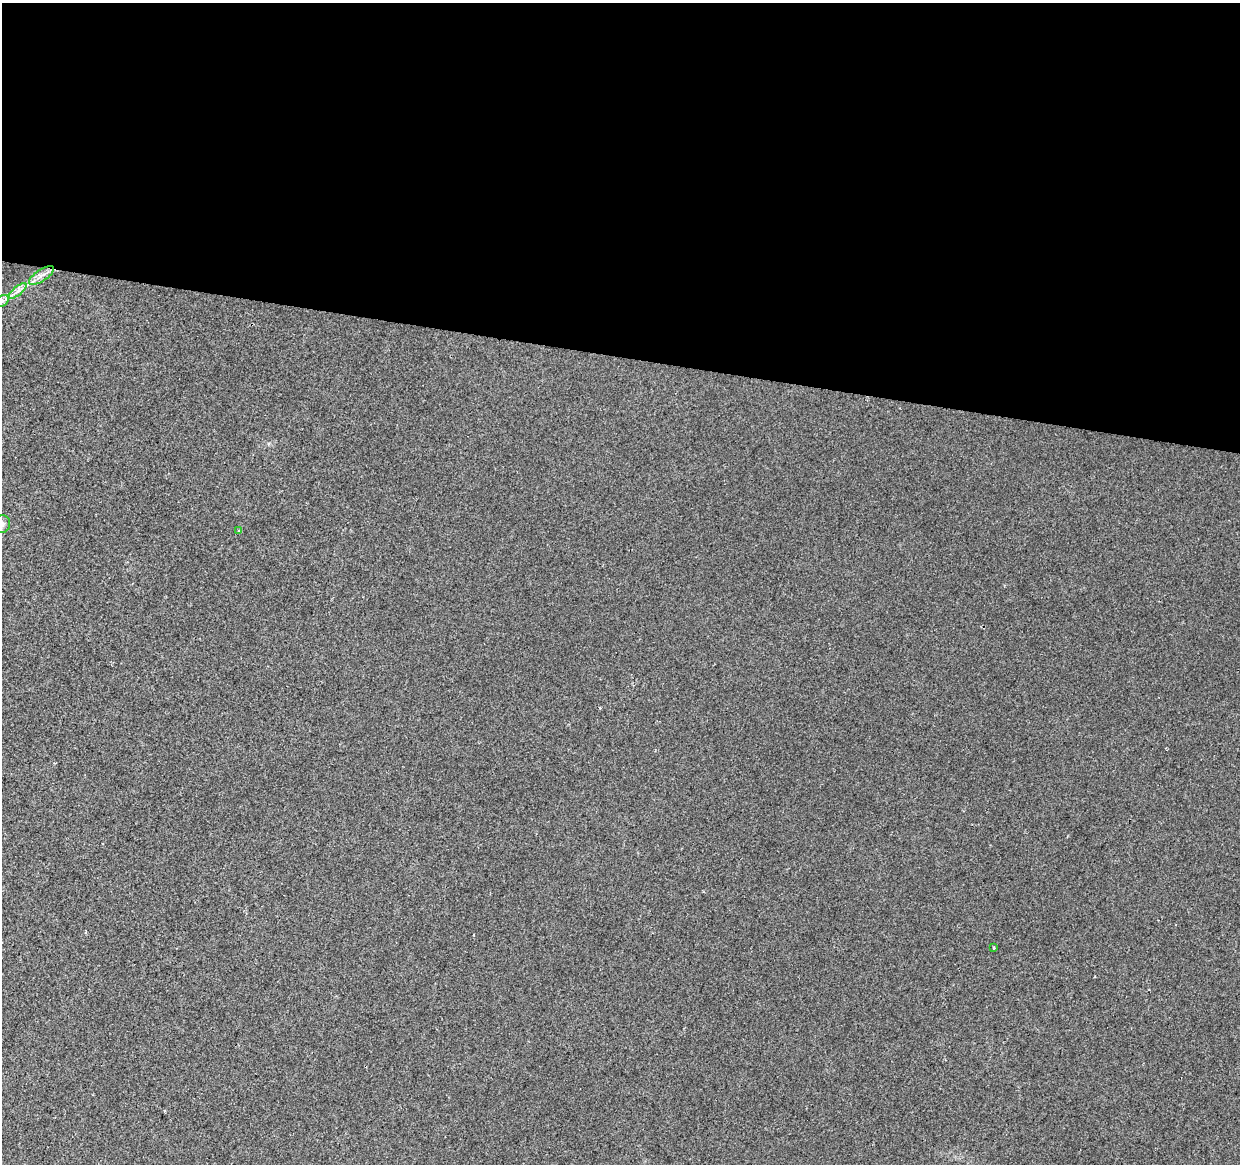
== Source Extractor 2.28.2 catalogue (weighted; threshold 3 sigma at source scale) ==
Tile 3 of 4 x 4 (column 3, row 1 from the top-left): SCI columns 2487-3724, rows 3772-4933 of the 4961 x 5162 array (HDU 1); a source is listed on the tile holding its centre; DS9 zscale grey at full resolution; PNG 1242 x 1166 px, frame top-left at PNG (2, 3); each listed source drawn as its Kron ellipse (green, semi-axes under 4 px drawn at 4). Shown black and unused: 31% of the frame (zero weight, under 2 of 3 exposures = <1% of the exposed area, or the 3 px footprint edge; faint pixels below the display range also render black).
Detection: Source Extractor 2.28.2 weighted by HDU 2 'WHT'; one run over the whole footprint, this tile lists its part. Background 0.0101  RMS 0.0057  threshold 0.0259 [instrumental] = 3 sigma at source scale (4.5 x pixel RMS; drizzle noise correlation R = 1.50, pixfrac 1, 0.0396/0.0396 arcsec/px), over >= 5 px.
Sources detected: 7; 1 cosmic-ray / hot-pixel residue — neither listed nor drawn; the other 6 listed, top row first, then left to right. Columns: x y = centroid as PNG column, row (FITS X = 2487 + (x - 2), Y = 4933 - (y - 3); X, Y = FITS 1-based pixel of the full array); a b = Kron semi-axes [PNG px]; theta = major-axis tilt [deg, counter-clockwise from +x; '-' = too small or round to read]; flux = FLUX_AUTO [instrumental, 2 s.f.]
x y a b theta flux
41 275 15 5 34 3.5
18 291 11 3 40 2
2 301 8 5 33 2.1
2 524 9 8 - 2.3
239 531 4 3 - 0.56
994 948 3 2 - 0.94
Isophote crosses this tile's border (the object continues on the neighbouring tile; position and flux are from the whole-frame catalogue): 2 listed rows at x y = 2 301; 2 524